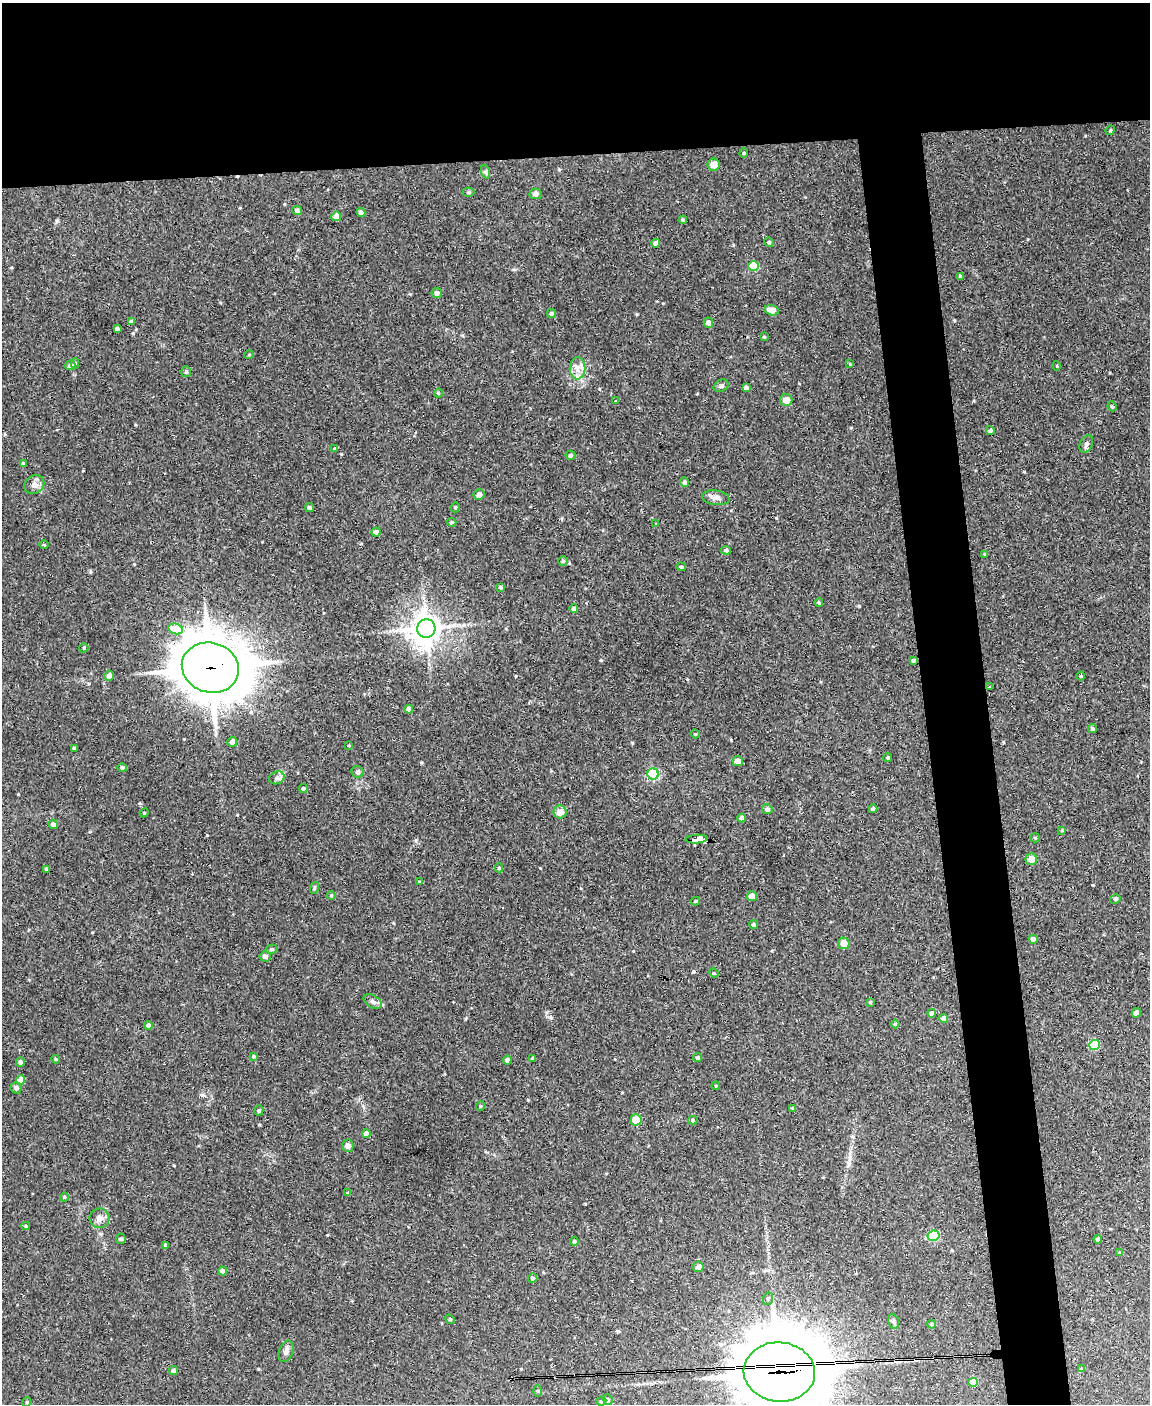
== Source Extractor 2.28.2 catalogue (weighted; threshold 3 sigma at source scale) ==
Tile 2 of 4 x 3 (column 2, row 1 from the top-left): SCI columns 1149-2296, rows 3037-4438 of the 4592 x 4566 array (HDU 1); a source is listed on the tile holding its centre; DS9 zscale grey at full resolution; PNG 1152 x 1406 px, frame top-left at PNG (2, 3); each listed source drawn as its Kron ellipse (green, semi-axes under 4 px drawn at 4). Shown black and unused: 16% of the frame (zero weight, under 3 of 4 exposures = <1% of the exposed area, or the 3 px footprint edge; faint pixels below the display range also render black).
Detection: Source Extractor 2.28.2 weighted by HDU 2 'WHT'; one run over the whole footprint, this tile lists its part. Background 0.0514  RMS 0.0046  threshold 0.0209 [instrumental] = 3 sigma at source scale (4.5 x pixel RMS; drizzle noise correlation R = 1.50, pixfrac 1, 0.05/0.05 arcsec/px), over >= 5 px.
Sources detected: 152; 1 cosmic-ray / hot-pixel residue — neither listed nor drawn; the other 151 listed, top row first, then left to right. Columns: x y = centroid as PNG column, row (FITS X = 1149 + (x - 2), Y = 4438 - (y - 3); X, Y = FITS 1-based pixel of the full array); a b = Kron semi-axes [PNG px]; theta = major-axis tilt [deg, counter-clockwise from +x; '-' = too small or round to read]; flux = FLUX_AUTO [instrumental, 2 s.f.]
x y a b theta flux
1110 130 5 4 - 0.65
744 153 4 4 - 0.51
714 165 6 6 - 3.6
486 172 7 4 -72 0.84
468 192 6 4 1 0.65
536 194 6 5 - 1.6
297 210 5 4 - 1.5
361 212 4 4 - 1.7
336 216 5 4 - 3.7
683 220 4 3 - 0.5
769 242 5 4 - 0.53
656 243 4 4 - 2.3
754 266 5 5 - 23
961 276 4 3 - 0.49
437 293 5 5 - 1.5
772 310 7 5 -16 4
552 313 4 4 - 0.69
131 322 4 4 - 1.3
708 323 5 4 - 2
117 329 4 3 - 1.2
764 337 4 3 - 0.51
249 355 5 3 - 0.36
75 364 5 4 - 0.71
850 364 4 3 - 0.4
70 365 5 4 - 2
1057 366 5 3 - 0.4
577 368 11 8 89 3.3
186 372 5 5 - 0.83
721 386 8 5 28 1.1
746 388 4 4 - 1.6
438 393 4 4 - 0.47
786 400 6 6 - 4
615 401 2 2 - 0.35
1112 406 5 4 - 0.65
990 430 4 4 - 0.82
1086 444 9 6 65 1.3
335 448 4 3 - 0.45
570 455 5 4 - 0.81
23 463 4 3 - 0.8
684 482 5 4 - 1
34 485 10 9 - 2.6
479 494 5 5 - 2.4
716 498 14 7 -8 2.2
455 507 5 4 - 0.6
309 508 4 4 - 1
452 522 5 4 - 0.55
656 524 3 3 - 0.54
376 532 4 4 - 1.8
44 545 5 3 - 0.47
726 550 5 4 - 0.98
985 554 4 4 - 0.57
563 561 5 5 - 0.74
681 567 5 4 - 0.68
500 587 4 3 - 0.67
819 603 4 3 - 0.76
574 609 4 4 - 1.2
426 628 9 9 - 630
176 629 7 5 -12 11
84 648 5 4 - 0.53
913 660 3 3 - 0.8
210 668 29 24 -17 2000
109 676 5 4 - 2
1081 676 4 3 - 0.42
990 687 2 2 - 0.41
409 709 4 4 - 1.6
1092 728 5 4 - 0.82
695 734 4 4 - 0.51
232 742 5 5 - 2.5
349 746 4 2 - 0.3
74 748 3 3 - 0.85
888 758 4 4 - 0.75
738 761 5 5 - 2.8
122 768 4 4 - 0.98
357 772 6 6 - 1.2
653 774 5 5 - 54
277 778 8 6 22 1.5
303 789 4 4 - 0.86
767 809 5 5 - 1.7
873 809 4 3 - 1.1
560 812 6 6 - 3.8
144 813 4 3 - 0.4
742 818 4 4 - 1.5
53 824 5 4 - 1.8
1062 830 4 3 - 0.48
1035 838 5 4 - 0.49
697 839 11 4 4 47
1031 859 6 6 - 4.4
499 868 4 4 - 0.59
47 869 4 3 - 1.1
420 882 3 3 - 0.49
314 888 6 3 71 0.56
331 895 4 4 - 0.44
752 896 5 5 - 2.6
1115 899 5 4 - 0.94
696 901 4 3 - 0.69
754 925 4 4 - 1
1033 939 4 4 - 2.5
844 943 6 5 - 4
272 949 6 4 12 0.83
265 956 6 5 - 1.3
714 973 5 4 - 0.52
373 1001 10 6 -31 1.4
870 1002 4 3 - 0.49
932 1013 4 4 - 3.1
1136 1013 5 4 - 2
944 1018 4 4 - 4.1
895 1024 4 4 - 0.59
148 1026 4 4 - 2.7
1094 1045 5 5 - 24
253 1056 4 4 - 0.58
698 1058 4 4 - 0.84
56 1059 4 3 - 0.56
533 1059 4 3 - 1.1
507 1060 4 4 - 1.1
20 1062 5 4 - 1.6
21 1080 4 4 - 6.8
716 1086 4 3 - 0.46
16 1088 5 5 - 1.6
480 1106 5 3 - 0.38
793 1108 3 3 - 0.37
259 1110 5 4 - 0.73
636 1120 6 5 - 6.4
693 1120 5 4 - 0.66
366 1133 4 4 - 2.5
348 1146 6 5 - 1.8
348 1193 4 4 - 0.8
64 1197 4 4 - 0.54
99 1218 10 10 - 2.5
26 1226 4 3 - 0.58
934 1236 6 5 - 27
121 1239 5 5 - 0.62
1098 1239 4 4 - 0.84
574 1241 4 4 - 0.83
166 1245 4 4 - 0.82
1119 1253 4 4 - 0.43
698 1267 5 5 - 1.4
223 1271 4 4 - 1.7
533 1278 4 4 - 1.1
768 1299 6 5 - 0.9
450 1319 5 4 - 0.56
893 1321 7 5 -74 0.95
932 1324 4 3 - 0.65
286 1351 11 7 69 1.9
1081 1369 4 4 - 0.41
174 1370 4 4 - 1.2
779 1372 35 30 -5 4700
973 1382 5 4 - 11
538 1391 6 4 -90 0.48
608 1399 5 4 - 0.97
601 1401 5 4 - 0.67
27 1402 5 3 - 0.42
Overlapping masked pixels (flux is a lower limit): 3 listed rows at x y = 210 668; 697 839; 779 1372
Isophote crosses this tile's border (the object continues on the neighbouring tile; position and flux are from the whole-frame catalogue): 1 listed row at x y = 779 1372
Unlisted compact peaks at least as high as the median listed source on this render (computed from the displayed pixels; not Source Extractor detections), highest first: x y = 859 606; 637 314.